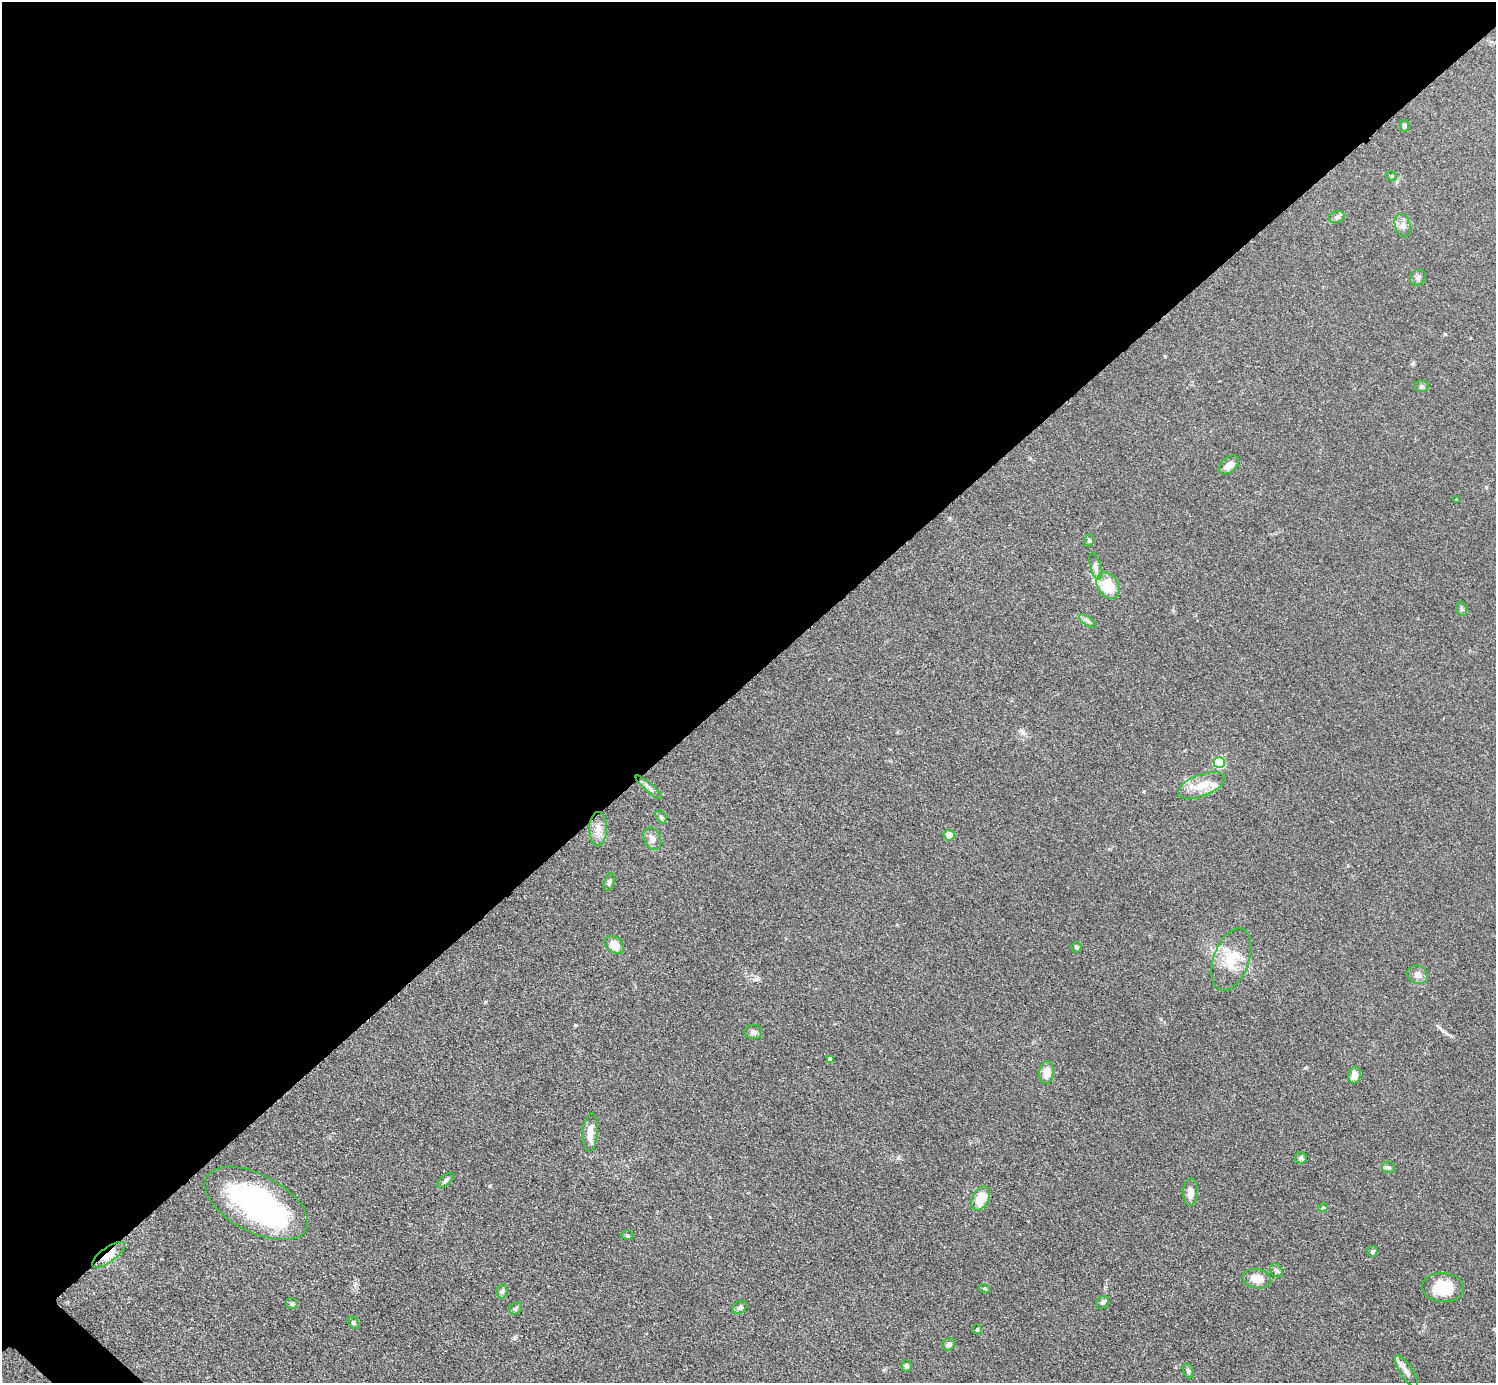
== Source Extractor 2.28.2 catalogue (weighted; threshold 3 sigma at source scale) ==
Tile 2 of 4 x 4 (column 2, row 1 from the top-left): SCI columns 1504-2997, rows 4307-5687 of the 5993 x 5993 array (HDU 1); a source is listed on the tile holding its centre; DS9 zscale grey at full resolution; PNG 1498 x 1385 px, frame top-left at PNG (2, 2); each listed source drawn as its Kron ellipse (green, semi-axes under 4 px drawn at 4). Shown black and unused: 50% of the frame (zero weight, under 3 of 4 exposures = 1% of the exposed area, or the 3 px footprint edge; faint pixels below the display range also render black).
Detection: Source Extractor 2.28.2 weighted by HDU 2 'WHT'; one run over the whole footprint, this tile lists its part. Background 0.0995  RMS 0.0065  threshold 0.0292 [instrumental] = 3 sigma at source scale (4.5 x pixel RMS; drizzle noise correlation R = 1.50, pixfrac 1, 0.05/0.05 arcsec/px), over >= 5 px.
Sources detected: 57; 1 inside a brighter object's white glare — neither listed nor drawn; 1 inside a brighter listed object's ellipse — not listed separately; the other 55 listed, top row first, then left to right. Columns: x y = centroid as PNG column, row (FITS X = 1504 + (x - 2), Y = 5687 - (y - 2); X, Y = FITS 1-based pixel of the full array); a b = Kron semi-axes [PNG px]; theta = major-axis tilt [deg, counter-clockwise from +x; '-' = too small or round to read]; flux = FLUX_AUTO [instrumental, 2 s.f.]
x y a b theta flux
1404 126 6 4 89 2
1391 176 6 4 -24 0.98
1337 217 8 6 20 1.5
1403 225 12 7 -73 3.3
1418 277 8 7 - 1.8
1422 386 7 5 -2 1.2
1229 465 11 7 40 4.5
1456 499 3 2 - 0.39
1089 540 6 5 - 0.95
1095 566 14 5 -75 2.4
1108 585 14 10 -58 21
1462 609 7 5 -73 1.1
1088 621 10 4 -33 1.6
1219 762 5 5 - 42
1201 785 25 10 21 11
649 787 17 4 -41 2.3
661 817 7 5 -62 1.2
598 829 17 9 89 5.5
949 835 5 5 - 5.6
652 839 11 8 -64 4.1
609 882 9 5 75 1.5
614 945 11 7 -37 7.3
1076 947 5 5 - 1.4
1231 959 32 18 70 18
1418 975 11 9 -27 4.1
753 1032 9 7 -2 2.5
830 1059 4 4 - 2.8
1047 1073 11 7 86 6.6
1355 1075 8 6 80 5.8
590 1132 19 7 85 6.4
1301 1158 6 6 - 1.2
1389 1167 6 6 - 1.4
446 1180 10 5 40 1.8
1190 1192 13 7 88 4.8
981 1198 13 8 63 13
256 1203 56 29 -28 120
1323 1207 5 3 - 0.64
627 1235 6 4 -18 0.96
1372 1252 5 5 - 1.2
108 1255 19 7 35 8.4
1276 1270 7 5 -55 1.4
1257 1278 14 10 -9 8.2
1443 1287 21 14 -4 19
985 1289 5 3 - 0.63
502 1291 7 5 76 1.5
1102 1302 7 5 43 1.5
292 1303 6 5 - 1.3
740 1307 8 5 32 1.6
516 1308 7 5 37 1.2
353 1323 7 5 -51 1.2
977 1329 5 4 - 0.86
949 1344 7 6 - 2.5
907 1366 5 5 - 1.3
1188 1371 8 5 -72 1.2
1407 1372 19 6 -57 3.9
Overlapping masked pixels (flux is a lower limit): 1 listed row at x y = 108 1255
Unlisted compact peaks at least as high as the median listed source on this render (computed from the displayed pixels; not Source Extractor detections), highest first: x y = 898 1158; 575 1025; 514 1338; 1445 334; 1442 1030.